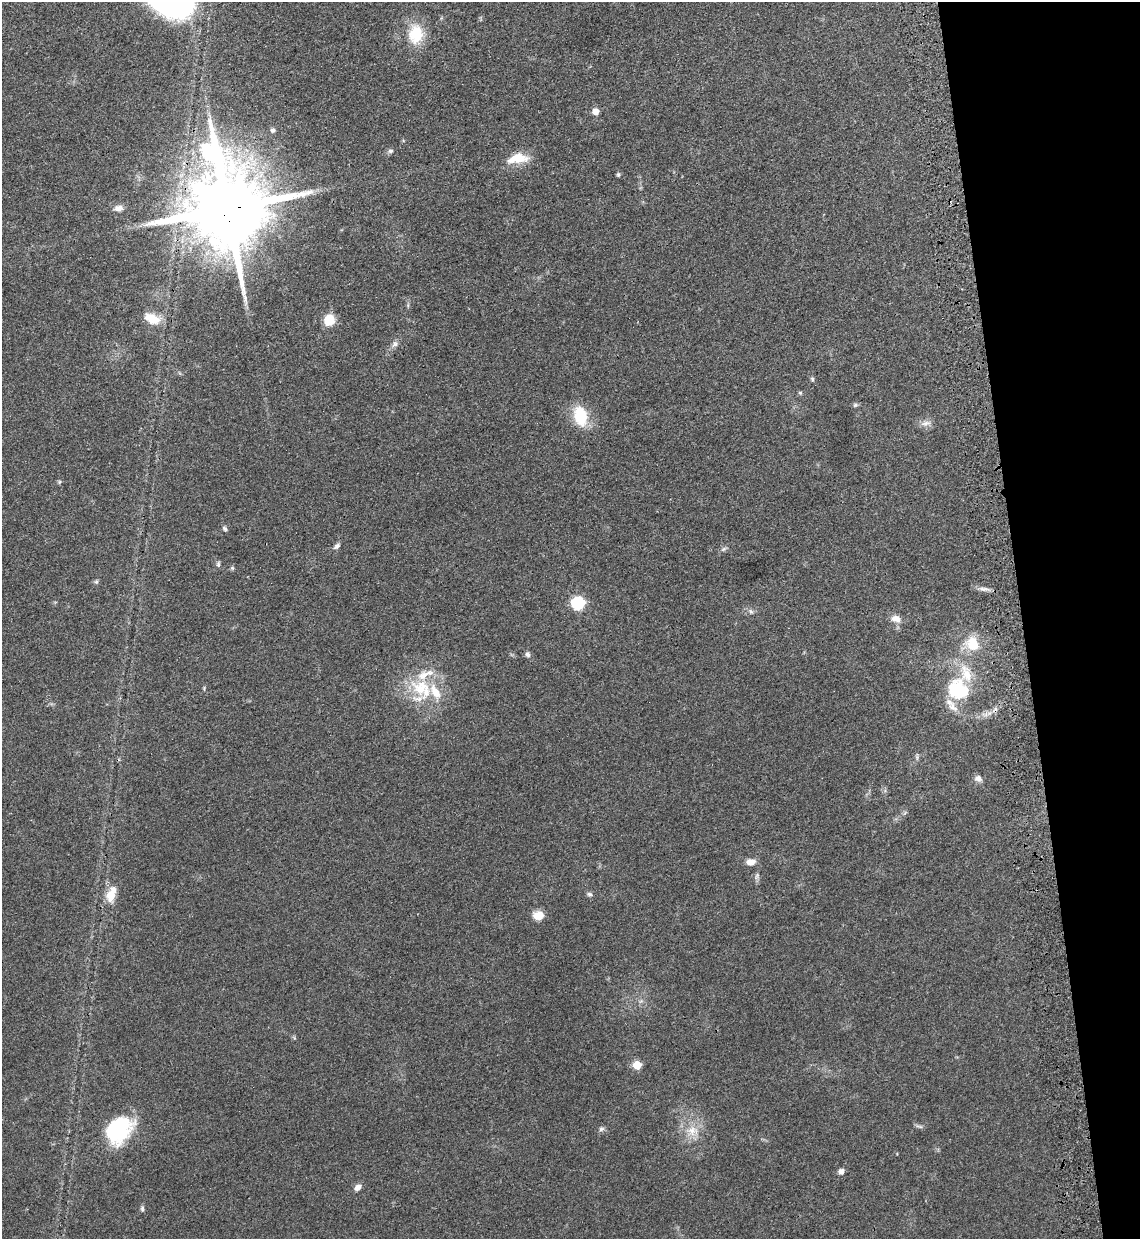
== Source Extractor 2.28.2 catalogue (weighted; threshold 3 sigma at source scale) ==
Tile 12 of 4 x 4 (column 4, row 3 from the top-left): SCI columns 3616-4753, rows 1309-2545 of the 5070 x 5089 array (HDU 1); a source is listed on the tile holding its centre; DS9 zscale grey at full resolution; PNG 1142 x 1241 px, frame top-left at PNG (2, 2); no overlay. Shown black and unused: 10% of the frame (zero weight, under 3 of 4 exposures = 6% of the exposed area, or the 3 px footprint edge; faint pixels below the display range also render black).
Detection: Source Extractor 2.28.2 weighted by HDU 2 'WHT'; one run over the whole footprint, this tile lists its part. Background 0.0412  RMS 0.0064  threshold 0.029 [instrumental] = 3 sigma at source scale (4.5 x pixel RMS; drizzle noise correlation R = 1.50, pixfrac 1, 0.05/0.05 arcsec/px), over >= 5 px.
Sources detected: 54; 1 inside a brighter object's white glare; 1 cosmic-ray / hot-pixel residue — not listed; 5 inside a brighter listed object's ellipse — not listed separately; the other 47 listed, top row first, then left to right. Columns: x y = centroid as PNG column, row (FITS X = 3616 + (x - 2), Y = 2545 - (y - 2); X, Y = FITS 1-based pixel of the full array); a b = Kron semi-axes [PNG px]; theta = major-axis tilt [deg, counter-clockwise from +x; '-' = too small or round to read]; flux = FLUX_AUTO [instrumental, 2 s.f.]
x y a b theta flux
416 34 23 17 86 22
595 111 6 6 - 5.4
273 130 5 5 - 1.9
390 151 8 5 15 1.5
518 158 28 12 8 13
618 175 6 5 - 1
118 208 12 8 4 3.6
227 208 27 18 -79 12000
152 319 19 11 -21 12
329 320 11 10 - 13
395 344 10 7 44 2.6
812 379 7 5 -88 1
800 393 6 5 - 0.89
855 405 7 6 - 1.2
580 416 23 15 -78 23
925 423 16 6 10 3.5
59 482 6 4 71 0.78
225 529 7 5 -46 1.3
337 546 10 6 40 2.1
723 549 9 5 27 1.6
218 564 8 5 84 1.3
232 568 6 5 - 0.95
96 582 6 5 - 1.1
984 589 14 5 -4 3
578 603 7 7 - 51
751 611 7 5 -67 1.5
896 618 13 10 -19 4.9
972 644 23 19 -53 18
528 654 8 6 -71 1.8
204 688 7 3 -85 0.72
421 689 36 24 -39 34
958 690 26 24 -25 39
917 758 7 4 -73 1.1
978 778 10 8 -21 3.1
751 862 11 7 5 5.1
757 876 10 5 76 1.8
111 894 22 11 74 11
589 894 8 5 -3 1.4
538 915 6 6 - 21
637 1065 6 5 - 16
919 1126 12 4 -16 1.4
118 1128 31 20 51 53
601 1129 8 6 17 1.6
692 1131 20 15 5 12
841 1171 6 5 - 3.3
358 1187 9 6 40 3.4
142 1209 8 5 -90 1.3
Overlapping masked pixels (flux is a lower limit): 1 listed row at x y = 227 208